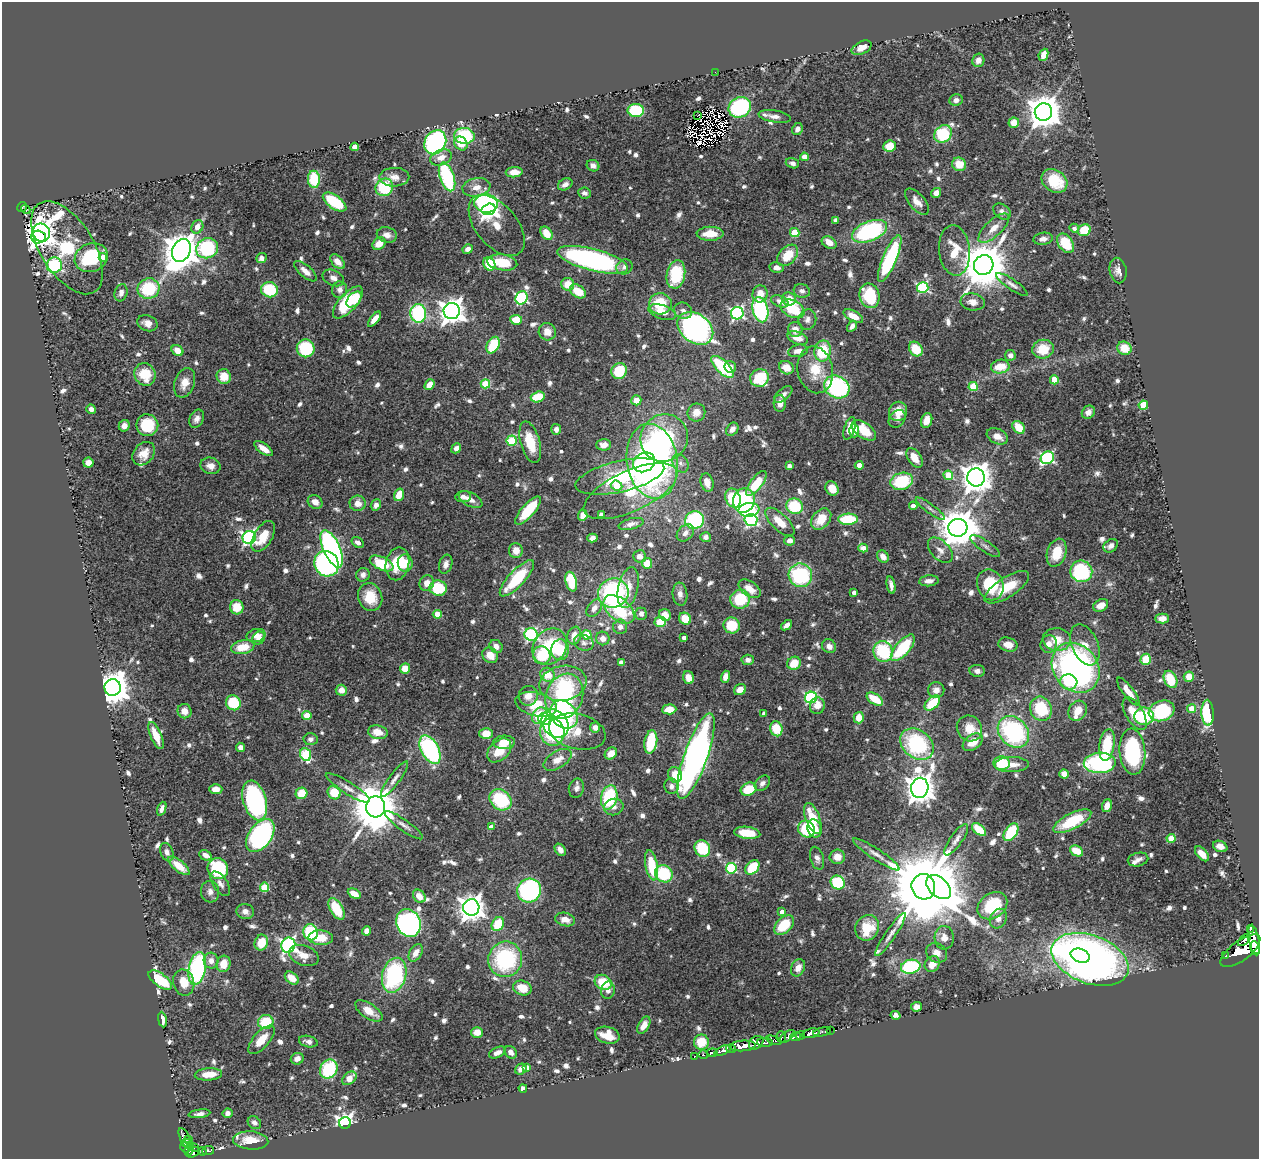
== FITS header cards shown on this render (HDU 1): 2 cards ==
NAXIS1  =                 1257
NAXIS2  =                 1157

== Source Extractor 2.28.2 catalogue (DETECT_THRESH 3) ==
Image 1257 x 1157 px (HDU 1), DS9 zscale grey, 1 PNG px = 1 image px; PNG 1261 x 1161 px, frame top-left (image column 1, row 1157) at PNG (2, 2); each listed source drawn as its Kron ellipse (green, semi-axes under 4 px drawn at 4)
Background 0.653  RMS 0.026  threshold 0.0795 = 3 sigma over >= 5 px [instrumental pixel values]
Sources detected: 849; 7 with non-positive FLUX_AUTO (blend fragments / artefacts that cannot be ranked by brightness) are neither listed nor drawn; of the other 842, the 500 brightest by FLUX_AUTO listed and drawn (342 fainter detections omitted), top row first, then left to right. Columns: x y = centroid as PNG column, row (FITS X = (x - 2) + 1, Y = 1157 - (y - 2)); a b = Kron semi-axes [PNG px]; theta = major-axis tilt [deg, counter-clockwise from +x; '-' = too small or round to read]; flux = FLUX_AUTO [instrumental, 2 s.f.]
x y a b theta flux
862 48 11 6 26 16
1043 55 6 4 66 22
978 60 7 6 - 13
715 72 2 2 - 28
956 100 7 5 11 8.2
740 107 11 10 - 180
636 110 8 6 -1 98
1043 112 8 8 - 4200
697 116 2 2 - 98
775 116 16 6 -9 11
1014 123 5 5 - 24
797 129 6 5 - 9.3
943 134 10 8 44 130
464 136 10 8 -6 110
435 142 12 10 58 310
461 143 7 6 - 34
890 146 6 5 - 36
355 147 4 4 - 31
804 157 4 4 - 26
441 158 11 7 21 17
792 163 7 5 -18 7.6
959 164 7 6 - 35
593 166 6 5 - 8
514 172 8 5 5 16
394 177 15 9 1 14
447 177 15 7 -71 190
314 179 8 6 -87 69
1054 181 14 10 -35 68
565 184 8 5 28 8.7
384 187 9 8 - 94
476 187 14 9 10 19
584 193 6 5 - 7.6
936 193 5 4 - 14
335 202 13 6 -35 100
917 202 16 7 -49 16
486 203 12 9 -6 250
22 207 5 2 - 11
26 209 5 4 - 39
489 209 7 5 16 740
1002 211 10 7 -39 8
836 220 4 4 - 9.9
497 225 36 20 -50 48
197 227 7 5 63 15
994 228 19 8 43 23
1074 228 5 4 - 7.6
1084 230 6 5 - 61
870 231 18 10 22 240
795 232 5 4 - 78
41 233 9 8 - 1200
546 233 7 5 -57 32
710 234 13 7 1 38
387 235 10 7 -16 12
38 237 7 6 - 790
1043 239 9 6 8 11
829 243 8 5 -30 17
1065 243 11 7 -54 62
379 244 7 5 39 26
67 248 52 26 -58 260
207 248 11 10 - 160
468 249 5 4 - 10
181 250 12 9 65 4600
954 250 25 15 -84 47
788 255 12 8 47 43
103 257 4 4 - 24
91 258 17 14 21 120
261 258 5 4 - 8.3
890 259 25 7 67 200
593 260 36 11 -14 470
338 262 9 5 -45 17
502 262 15 8 -8 63
489 264 7 5 -63 56
54 265 8 7 - 230
984 265 10 9 - 9800
624 267 8 7 - 9.7
777 267 7 5 -10 8.2
1118 270 13 8 -79 13
305 271 14 6 -41 13
676 274 14 9 80 100
333 278 11 7 -26 10
568 284 6 6 - 30
1012 284 19 5 -35 8.6
923 287 6 5 - 200
149 289 11 10 - 99
269 290 8 7 - 89
340 290 8 7 - 9.8
578 291 9 6 -36 39
802 291 8 7 - 7.7
121 293 9 6 74 10
760 294 8 7 - 19
869 296 12 10 -76 93
521 298 7 5 64 260
354 299 9 6 49 35
789 299 7 6 - 25
780 301 9 5 -22 10
348 302 20 9 48 110
973 302 12 8 -8 15
660 304 11 10 - 66
792 309 13 8 -27 81
760 310 13 7 -76 250
452 311 8 8 - 2000
683 311 9 8 - 8.1
662 312 14 7 -17 24
418 313 9 7 -87 200
737 313 6 6 - 330
853 316 11 5 -27 22
374 319 9 4 52 14
516 320 6 5 - 39
807 320 10 8 74 8.5
147 323 10 7 -21 15
852 326 6 4 58 8.7
695 328 19 14 -37 610
795 329 7 7 - 16
547 332 9 8 - 20
797 338 11 6 -21 20
493 345 9 6 63 79
306 348 9 9 - 100
1124 348 7 6 - 37
916 349 8 6 -52 48
1043 349 11 9 16 50
177 350 6 5 - 22
798 351 10 6 12 13
823 351 10 8 78 85
1010 355 5 5 - 9.8
723 367 14 6 -45 130
730 367 6 5 - 8.1
1000 367 9 7 9 44
786 368 8 6 -29 23
815 370 24 17 -77 52
619 371 8 7 - 65
145 374 11 10 - 50
224 377 7 7 - 29
759 378 9 8 - 95
1054 380 4 4 - 56
185 383 15 10 70 22
485 384 5 4 - 79
429 385 6 4 49 22
973 386 4 4 - 78
837 387 13 10 -30 250
783 394 11 5 40 8.2
538 397 7 5 17 47
636 400 5 5 - 26
780 403 8 6 -87 12
1143 405 4 4 - 83
91 409 5 4 - 9.2
898 411 10 9 - 27
696 412 9 8 - 18
1088 412 7 6 - 10
197 419 9 6 62 9.5
897 419 10 7 51 8.1
927 420 8 5 71 24
147 425 11 11 - 78
124 426 6 5 - 9.2
1019 427 7 5 -48 41
850 428 12 5 73 21
556 429 5 5 - 9.7
732 429 7 5 53 9.7
864 430 14 7 -35 59
854 431 6 5 - 12
997 436 11 7 -24 19
664 438 24 23 - 280
512 441 5 5 - 110
530 442 21 9 -75 50
604 445 7 5 1 11
456 448 5 4 - 11
264 449 11 5 -36 20
144 454 13 10 49 22
914 458 11 6 -56 26
1047 458 7 6 - 270
652 461 37 25 -81 710
644 462 11 9 30 160
88 463 5 5 - 18
680 463 10 7 -57 8.7
859 465 4 4 - 25
210 466 10 8 -15 14
789 466 4 4 - 7.7
948 475 5 4 - 67
620 477 45 15 13 110
976 477 9 8 - 3000
902 481 11 8 17 100
707 482 9 6 -73 19
756 483 15 6 53 58
616 486 6 5 - 49
832 488 7 6 - 24
630 491 50 20 24 130
399 495 6 4 72 30
463 497 8 5 7 7.7
733 498 10 7 -68 100
471 500 13 6 -27 14
744 500 12 10 74 170
315 502 8 6 -35 15
358 503 8 7 - 17
376 505 6 5 - 10
794 506 8 7 - 97
913 506 4 4 - 14
930 509 18 4 -36 7.7
749 510 10 7 6 130
528 511 18 6 49 82
601 514 4 4 - 8.8
583 515 5 4 - 12
821 519 12 8 49 41
848 519 10 5 1 90
695 520 9 8 - 170
751 520 6 6 - 320
780 522 18 8 -44 34
631 524 13 5 13 9.6
958 528 9 9 - 5800
685 533 10 7 44 11
263 536 17 9 59 38
249 537 6 6 - 440
706 537 5 5 - 8.9
592 538 5 4 - 9.5
790 541 5 5 - 12
358 542 6 5 - 7.7
985 546 17 5 -34 8.6
1111 546 8 6 39 9.5
863 548 5 4 - 18
332 549 20 8 -66 550
516 550 7 7 - 19
940 550 15 9 -46 14
1057 553 14 9 72 49
640 556 6 6 - 9.7
883 557 6 5 - 14
382 563 12 6 -25 68
405 563 9 7 -84 26
647 563 5 5 - 28
326 564 13 12 - 400
397 564 17 11 78 52
446 564 10 6 73 9.7
1081 571 11 10 - 160
363 575 7 6 - 9.8
800 575 12 11 - 170
517 578 23 8 47 100
929 581 10 5 5 11
571 582 10 5 -75 94
427 583 8 7 - 17
891 585 9 4 -80 8.3
990 585 16 13 -69 90
1007 587 26 10 33 56
438 588 8 7 - 84
628 588 21 10 77 32
750 589 12 7 -35 26
854 592 4 3 - 8.4
613 593 15 14 - 260
680 594 11 7 -84 11
370 597 14 12 -68 47
740 599 10 9 - 74
1101 605 8 5 28 18
237 607 7 6 - 40
594 608 9 6 54 11
619 609 18 11 -40 110
437 614 4 4 - 40
641 614 6 5 - 7.6
665 615 6 5 - 22
1162 618 7 5 1 12
685 619 6 5 - 40
660 622 6 5 - 45
732 625 8 8 - 51
787 625 6 4 39 10
620 627 7 7 - 9.1
531 634 7 6 - 270
256 635 10 6 15 16
587 635 5 4 - 77
574 636 9 6 70 22
259 638 7 6 - 11
603 638 7 6 - 13
684 638 4 4 - 9.1
1057 639 14 11 -5 30
584 643 10 7 -18 9.3
1049 644 9 8 - 15
1008 645 10 7 -13 18
1085 645 21 13 -66 30
496 646 7 6 - 10
550 646 19 16 52 99
829 646 7 6 - 10
243 647 12 7 12 43
903 648 16 7 49 98
560 650 10 9 - 55
883 651 10 9 - 130
490 655 8 7 - 22
542 655 9 8 - 72
1146 659 6 5 - 62
748 660 6 5 - 8.1
621 662 4 4 - 8.8
794 663 7 6 - 37
405 668 5 5 - 29
1076 668 26 22 -51 660
977 671 7 6 - 8.1
548 675 7 6 - 35
725 677 6 4 73 15
1189 677 5 5 - 30
688 678 6 5 - 21
1170 679 9 6 -65 55
1069 682 9 7 -3 36
563 683 24 17 11 83
113 688 8 8 - 3800
341 690 5 5 - 18
740 690 6 5 - 18
936 690 8 8 - 13
1128 691 17 5 -53 23
528 696 10 9 - 19
564 696 23 18 69 180
811 697 6 5 - 250
875 699 9 5 -32 50
233 703 8 7 - 67
932 703 9 6 43 70
536 704 21 11 -14 67
817 706 8 7 - 16
669 709 7 5 3 31
1041 709 12 10 -70 87
1191 709 4 4 - 32
185 711 7 7 - 17
1078 711 10 8 55 26
1162 711 13 10 20 140
764 713 4 4 - 7.5
1208 713 13 6 -88 160
564 714 15 12 -47 150
1135 714 18 8 -60 44
307 716 4 4 - 41
540 716 9 7 54 60
1144 716 10 9 - 90
859 718 6 5 - 28
544 719 6 6 - 48
555 723 15 12 -51 290
595 727 5 5 - 13
969 728 13 12 - 34
776 729 7 6 - 55
577 731 29 17 -13 46
378 732 10 7 -11 27
552 732 14 12 -82 95
1013 732 17 14 -47 250
486 733 6 5 - 29
156 736 14 5 -67 32
310 739 7 6 - 7.6
504 742 11 6 4 30
651 742 12 6 80 94
973 742 11 7 36 32
917 744 18 14 -39 200
1107 745 16 7 81 78
240 747 5 4 - 10
430 750 15 8 -62 270
499 750 14 9 44 40
1132 752 23 13 -86 180
611 753 7 5 40 22
306 754 7 5 -68 130
696 756 45 11 70 910
558 760 15 8 32 24
1002 763 8 7 - 65
1100 763 16 10 2 250
1012 765 17 7 1 18
1064 774 4 4 - 37
675 775 8 7 - 35
395 779 21 5 53 12
762 783 9 6 44 8.3
671 786 8 7 - 8.3
348 788 25 6 -32 14
576 788 9 7 73 7.8
920 788 10 8 80 2900
216 789 6 5 - 16
749 789 8 6 21 60
334 792 7 6 - 48
301 793 6 5 - 46
609 797 12 8 76 130
255 800 20 11 -73 340
500 800 12 9 -38 120
1107 806 6 5 - 16
376 807 10 9 - 9400
614 807 10 8 14 9.7
162 809 7 4 70 7.6
813 818 16 7 -70 55
1072 821 21 8 27 98
404 825 23 5 -35 12
491 827 4 4 - 17
814 828 9 7 -72 26
806 829 9 8 - 97
979 829 8 5 -41 48
1011 832 10 6 56 100
747 833 13 6 -7 45
260 835 18 11 54 350
1171 838 4 4 - 50
956 840 19 6 55 12
1220 846 7 5 -25 13
702 848 8 7 - 110
560 850 7 5 -52 12
1076 851 7 5 -25 38
167 852 9 6 -70 9.6
876 854 28 5 -33 15
1202 854 9 5 -49 17
206 855 7 4 -28 12
837 857 7 7 - 19
817 858 12 6 -74 8.8
1138 860 10 6 14 9.3
651 865 15 6 -80 82
179 866 13 5 -39 39
752 867 8 6 48 60
731 868 5 5 - 170
218 869 11 10 - 150
664 874 9 8 - 100
838 882 7 6 - 120
220 884 14 7 -55 10
264 887 5 4 - 85
923 887 13 11 -74 30000
939 887 14 9 -42 2600
529 891 12 11 - 290
210 892 11 9 -85 12
354 894 7 4 -28 27
419 896 7 5 -49 20
992 906 16 12 36 100
471 907 8 8 - 2000
336 909 12 6 -60 63
245 911 8 7 - 10
782 912 4 4 - 16
565 919 10 6 -14 19
998 919 10 8 61 11
408 923 14 12 -62 480
498 924 7 6 - 59
784 925 12 7 45 61
867 928 13 11 59 48
1250 929 2 2 - 1100
366 931 5 4 - 12
310 932 8 7 - 110
890 934 26 5 56 13
321 938 12 7 -2 44
944 938 12 9 -87 16
1244 940 8 4 44 210
1254 940 15 5 -79 1300
261 943 8 6 71 41
288 945 8 7 - 550
1255 948 7 4 -79 690
1240 951 24 9 37 1500
416 953 9 6 59 16
937 953 11 9 -37 15
304 955 15 10 -20 24
1080 956 10 6 -18 120
1226 956 3 3 - 39
505 959 18 17 - 200
1090 959 40 24 -20 1400
211 961 8 7 - 13
223 964 8 7 - 30
932 964 8 7 - 21
911 967 10 7 10 180
197 968 17 8 78 280
798 968 9 6 64 14
394 975 18 12 74 230
292 978 8 5 -39 27
160 980 14 6 -36 68
184 982 13 10 -76 29
603 982 9 7 -30 56
522 988 9 7 -22 37
608 990 8 7 - 9.9
916 1007 5 5 - 14
369 1011 16 7 -34 29
896 1015 5 4 - 9.8
162 1020 8 4 -81 16
266 1022 7 7 - 68
644 1025 9 5 60 15
830 1031 3 2 - 11
477 1032 6 5 - 21
822 1032 9 3 12 51
811 1033 9 4 14 500
607 1035 12 8 -15 29
787 1036 9 4 36 170
800 1036 5 4 - 450
781 1037 6 4 90 160
796 1037 5 3 - 380
261 1040 17 8 48 34
774 1040 7 4 -19 250
308 1042 9 5 -13 9.1
701 1042 7 7 - 44
765 1042 8 4 -2 170
756 1043 8 6 37 350
743 1046 13 5 4 1200
731 1049 5 3 - 190
723 1051 9 4 22 460
511 1052 7 5 -47 9.7
497 1053 9 5 25 9.3
712 1053 5 3 - 66
703 1055 5 3 - 87
694 1056 3 3 - 12
297 1059 6 5 - 13
527 1068 4 4 - 18
329 1069 10 8 58 120
521 1069 6 5 - 14
208 1074 14 6 4 28
349 1078 8 5 41 23
523 1088 4 4 - 9.1
228 1113 5 4 - 8.8
200 1114 11 4 8 8.2
254 1123 7 6 - 8.4
345 1123 6 5 - 830
185 1138 11 4 -64 92
189 1139 3 3 - 21
251 1140 17 9 -4 38
186 1143 5 2 - 45
190 1145 3 2 - 29
185 1147 5 4 - 200
195 1147 3 3 - 76
189 1150 6 3 60 170
202 1151 4 3 - 59
208 1151 6 3 7 52
193 1152 7 4 31 160
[342 fainter detections neither listed nor drawn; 7 non-positive-flux detections neither listed nor drawn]